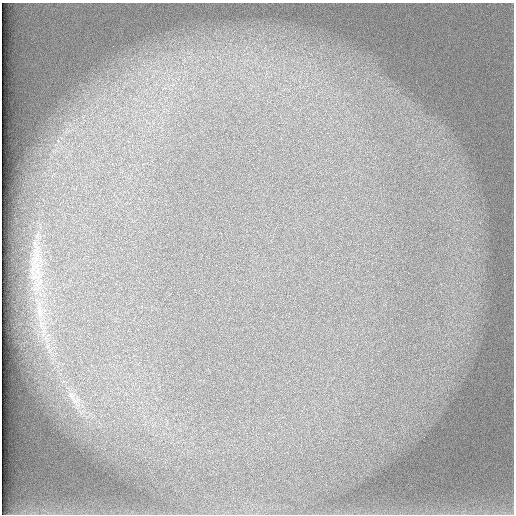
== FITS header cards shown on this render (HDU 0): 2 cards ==
NAXIS1  =                  512 /
NAXIS2  =                  512 /

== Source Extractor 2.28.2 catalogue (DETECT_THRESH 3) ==
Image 512 x 512 px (HDU 0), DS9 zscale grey, 1 PNG px = 1 image px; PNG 516 x 516 px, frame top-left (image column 1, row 512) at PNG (2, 3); no overlay
Background 101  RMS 3.2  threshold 9.46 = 3 sigma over >= 5 px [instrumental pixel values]
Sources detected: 4; all 4 listed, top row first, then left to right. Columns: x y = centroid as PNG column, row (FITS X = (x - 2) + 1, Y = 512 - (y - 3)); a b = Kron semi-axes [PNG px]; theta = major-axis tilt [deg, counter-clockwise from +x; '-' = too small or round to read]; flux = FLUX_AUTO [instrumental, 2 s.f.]
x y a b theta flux
36 251 11 5 -23 680
38 278 13 6 64 1500
39 311 9 6 84 1000
75 400 16 11 -9 2600